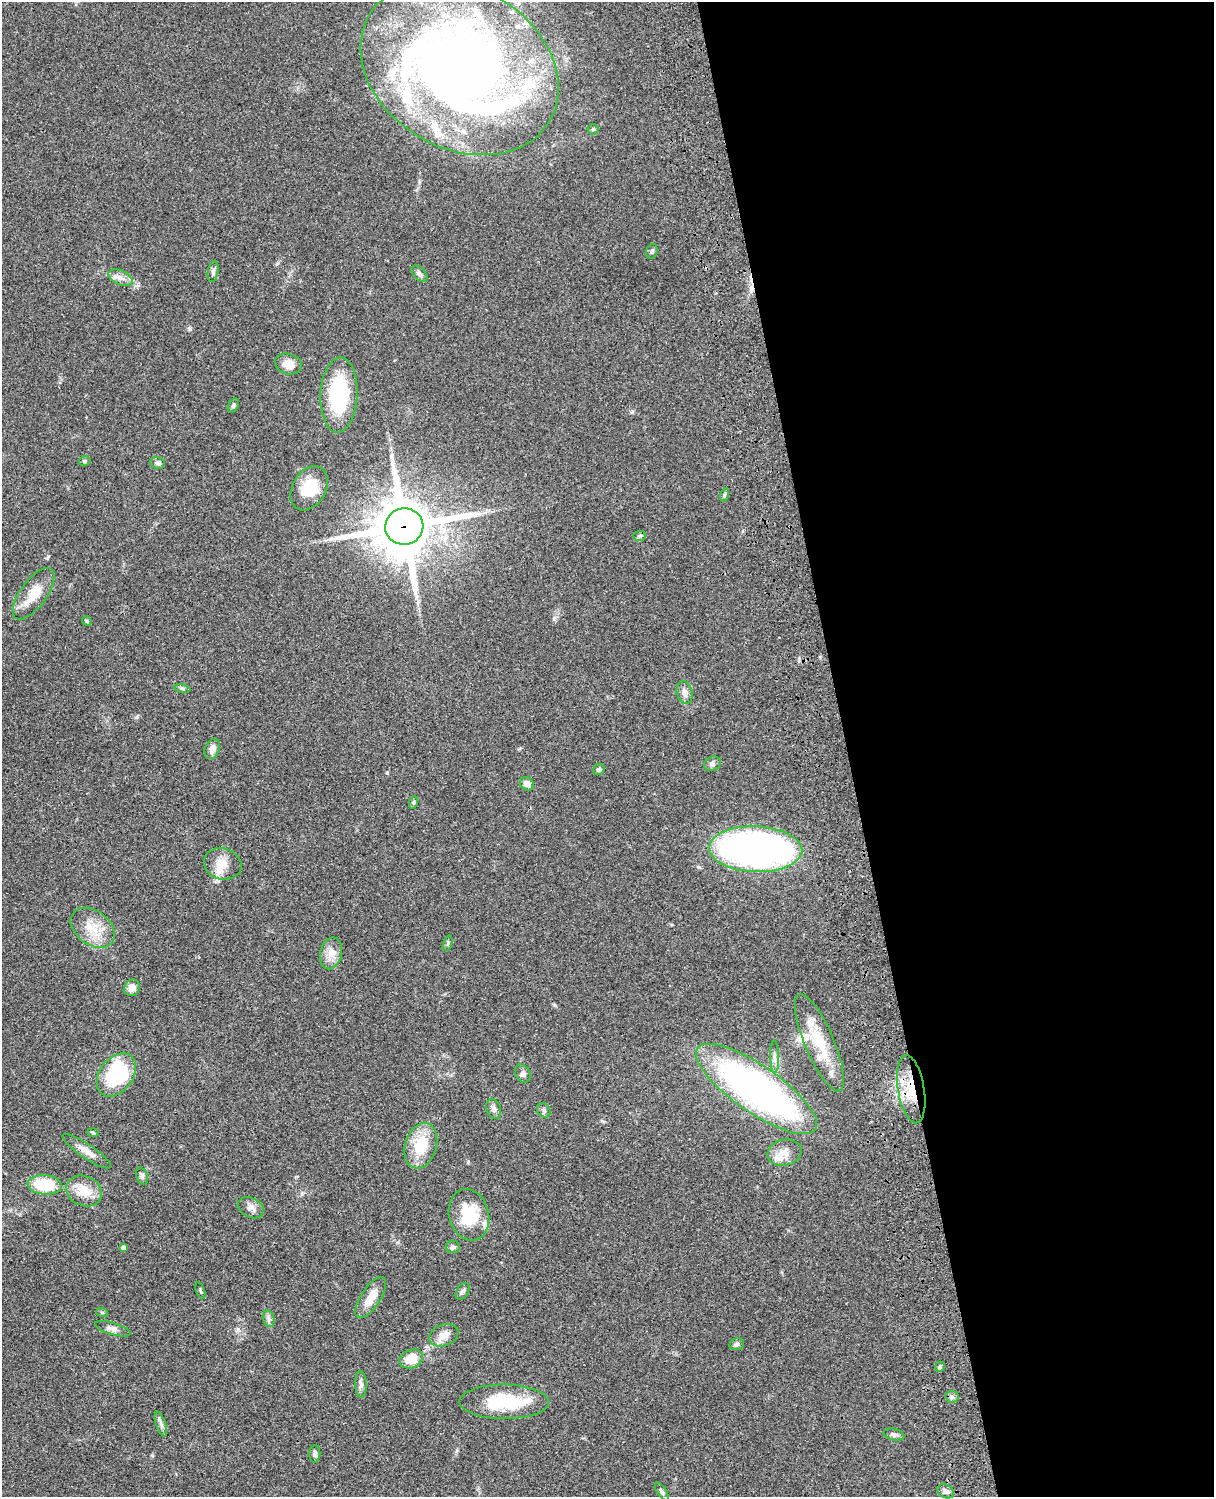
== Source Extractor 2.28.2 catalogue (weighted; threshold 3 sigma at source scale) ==
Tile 8 of 4 x 3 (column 4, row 2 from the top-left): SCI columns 3758-4969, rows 1773-3267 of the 5088 x 4927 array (HDU 1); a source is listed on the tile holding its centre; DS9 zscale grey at full resolution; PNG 1216 x 1499 px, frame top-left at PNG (2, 2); each listed source drawn as its Kron ellipse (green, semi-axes under 4 px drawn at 4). Shown black and unused: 30% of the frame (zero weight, under 3 of 4 exposures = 6% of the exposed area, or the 3 px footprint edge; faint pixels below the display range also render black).
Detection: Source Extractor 2.28.2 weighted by HDU 2 'WHT'; one run over the whole footprint, this tile lists its part. Background 0.0788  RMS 0.0059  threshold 0.0265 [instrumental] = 3 sigma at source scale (4.5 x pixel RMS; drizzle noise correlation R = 1.50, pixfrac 1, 0.05/0.05 arcsec/px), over >= 5 px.
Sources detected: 76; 1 cosmic-ray / hot-pixel residue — neither listed nor drawn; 8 inside a brighter listed object's ellipse — not listed separately; the other 67 listed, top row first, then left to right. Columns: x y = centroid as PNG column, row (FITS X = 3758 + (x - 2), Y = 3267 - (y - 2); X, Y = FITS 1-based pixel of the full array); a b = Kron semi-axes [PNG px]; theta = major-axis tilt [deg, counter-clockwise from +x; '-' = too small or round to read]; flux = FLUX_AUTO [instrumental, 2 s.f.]
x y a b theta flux
460 68 105 80 -31 590
593 129 5 5 - 0.88
652 251 7 5 74 1.1
213 272 10 5 81 1.6
419 274 10 5 -45 1.6
120 278 13 7 -25 3.6
288 364 13 10 -16 6.6
339 395 37 18 88 49
233 405 7 5 61 1.2
85 461 6 4 14 0.93
158 463 7 6 - 1.8
309 488 23 16 60 15
724 495 6 4 71 0.88
404 526 19 18 - 3500
640 536 6 5 - 0.99
34 594 30 13 54 12
87 621 5 4 - 0.71
182 689 8 4 -8 0.98
685 693 11 7 -74 3.5
212 749 10 7 69 3.8
712 764 8 7 - 1.7
599 769 6 5 - 1.4
527 784 7 6 - 3.8
414 802 6 4 71 0.76
756 849 47 23 -2 260
223 864 19 15 -16 8.6
93 928 24 17 -37 13
448 943 8 3 71 0.88
331 953 16 10 77 5.7
132 988 8 7 - 4.4
819 1043 52 14 -67 22
775 1057 16 4 -89 2.4
523 1074 9 7 -64 2.1
116 1075 24 16 53 45
756 1089 72 23 -34 230
911 1089 34 13 -81 19
494 1109 10 7 -72 2.3
544 1110 8 6 -47 1.5
93 1132 6 4 -2 0.65
421 1146 23 15 73 18
87 1151 29 7 -34 5.7
785 1152 17 13 12 6.2
142 1176 9 5 -71 1.4
45 1185 17 9 -5 23
84 1191 18 14 -24 11
251 1208 14 9 -27 3.5
469 1215 26 20 -75 22
453 1247 7 6 - 1.5
124 1248 4 4 - 1.9
200 1291 9 2 -69 0.64
463 1291 9 6 56 1.5
371 1298 23 9 56 8.7
102 1312 6 4 -18 0.76
269 1319 8 5 -74 1.7
113 1329 18 6 -16 2.7
444 1335 15 10 20 5.1
737 1344 7 5 14 1.4
411 1359 12 9 20 11
940 1367 5 4 - 0.94
361 1384 13 5 -88 2.2
952 1397 6 6 - 1.4
504 1402 45 17 0 33
161 1424 13 5 -71 2
894 1435 10 6 -13 1.8
315 1454 9 5 89 1.7
946 1491 9 6 -29 2
662 1492 10 4 -56 1.4
Overlapping masked pixels (flux is a lower limit): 2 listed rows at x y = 404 526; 911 1089
Isophote crosses this tile's border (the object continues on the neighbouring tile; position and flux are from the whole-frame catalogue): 1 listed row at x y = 460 68
Unlisted compact peaks at least as high as the median listed source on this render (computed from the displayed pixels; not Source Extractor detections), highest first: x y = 387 773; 699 867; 48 556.